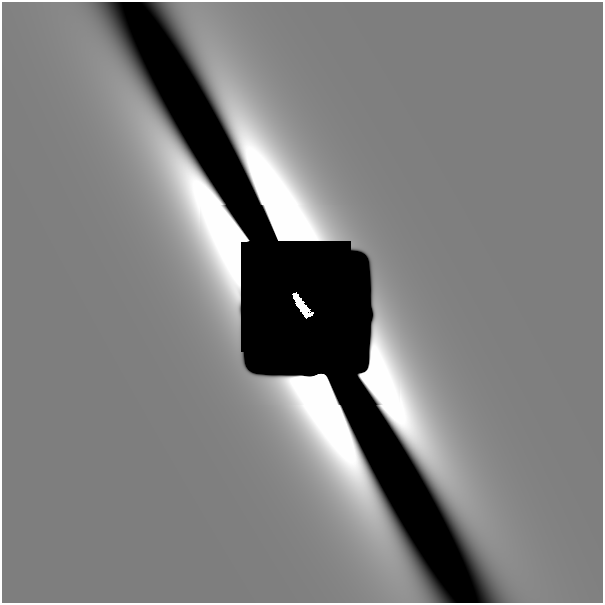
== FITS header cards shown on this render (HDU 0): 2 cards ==
NAXIS1  =                  601
NAXIS2  =                  601

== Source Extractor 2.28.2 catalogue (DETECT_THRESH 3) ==
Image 601 x 601 px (HDU 0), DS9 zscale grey, 1 PNG px = 1 image px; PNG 605 x 605 px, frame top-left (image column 1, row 601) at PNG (2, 2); no overlay
Background 2.22e-11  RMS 1.7e-11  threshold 5.23e-11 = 3 sigma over >= 5 px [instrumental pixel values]
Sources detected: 5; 4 with non-positive FLUX_AUTO (blend fragments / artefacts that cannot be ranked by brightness) are not listed; the other 1 listed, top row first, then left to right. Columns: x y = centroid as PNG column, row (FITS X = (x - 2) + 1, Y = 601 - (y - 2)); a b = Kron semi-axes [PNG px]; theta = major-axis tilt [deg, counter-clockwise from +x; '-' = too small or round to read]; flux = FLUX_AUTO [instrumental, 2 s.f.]
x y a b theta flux
300 304 22 6 -58 4.1
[4 non-positive-flux detections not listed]